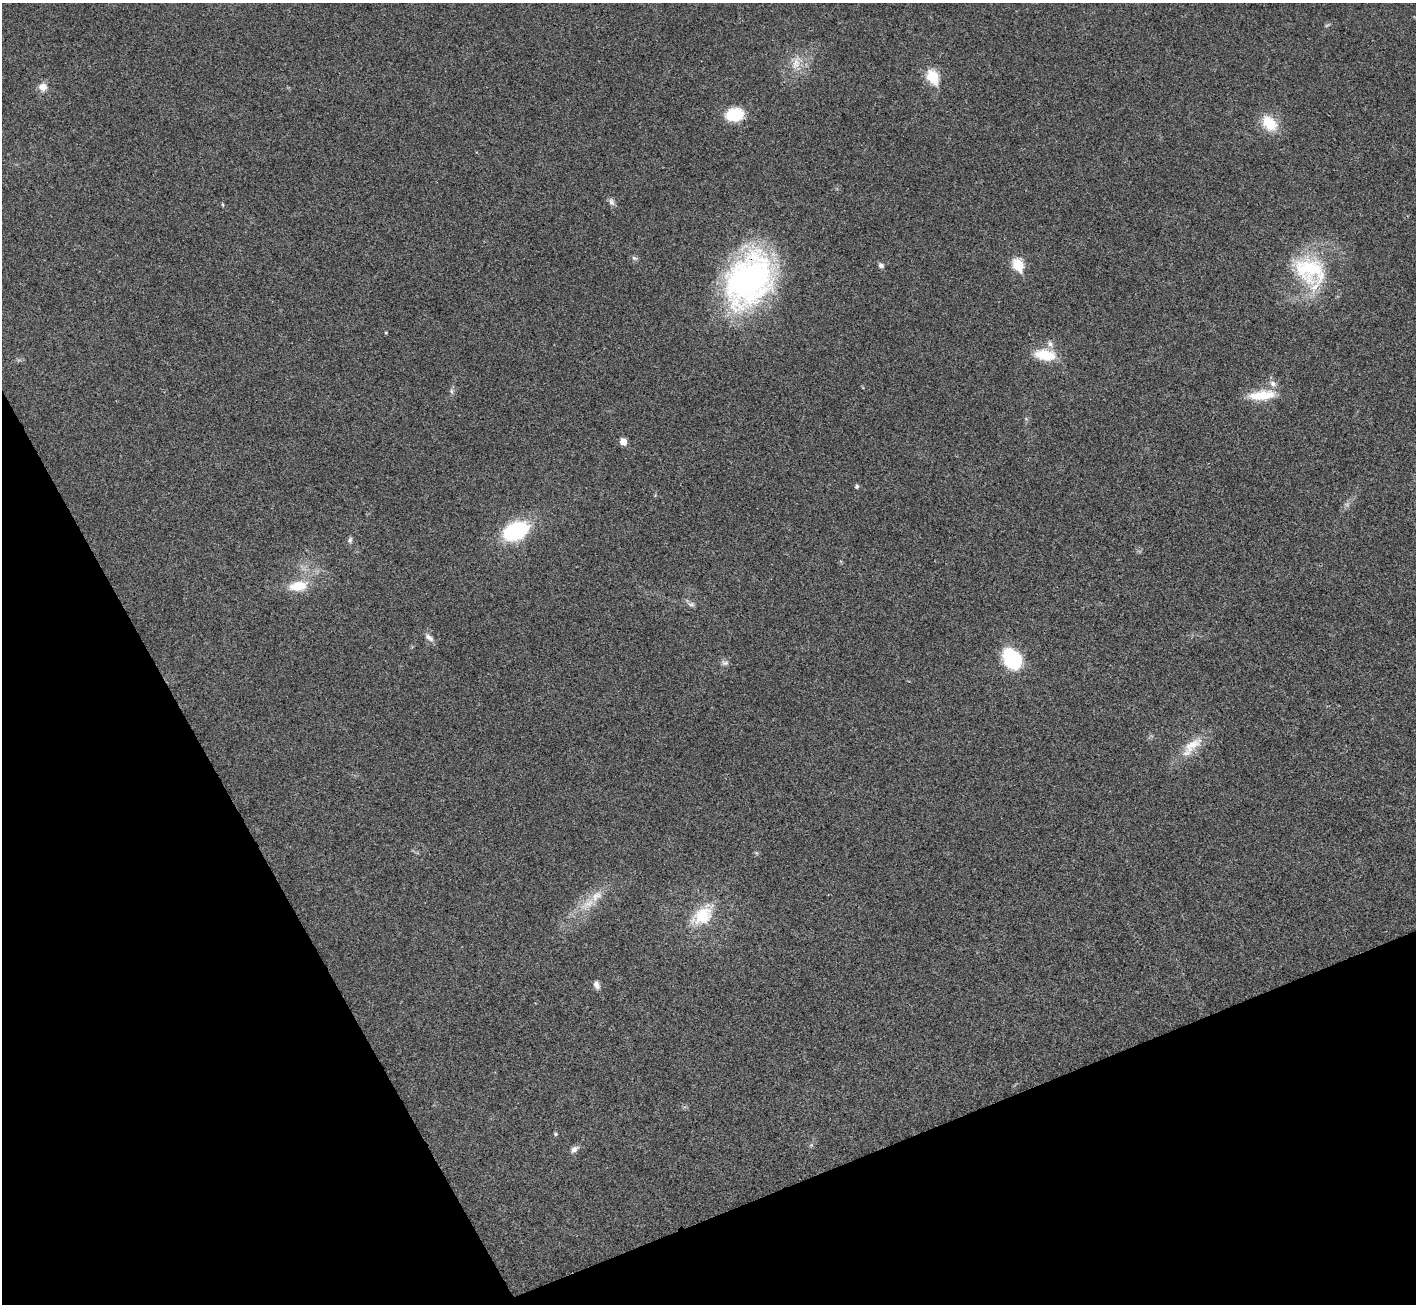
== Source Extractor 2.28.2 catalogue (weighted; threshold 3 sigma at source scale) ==
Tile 14 of 4 x 4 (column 2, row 4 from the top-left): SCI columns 1419-2832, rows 289-1590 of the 5661 x 5651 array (HDU 1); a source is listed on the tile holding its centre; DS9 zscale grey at full resolution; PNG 1418 x 1306 px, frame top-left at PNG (2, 3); no overlay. Shown black and unused: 22% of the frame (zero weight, under 3 of 4 exposures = <1% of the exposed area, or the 3 px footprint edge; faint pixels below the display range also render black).
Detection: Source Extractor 2.28.2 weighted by HDU 2 'WHT'; one run over the whole footprint, this tile lists its part. Background 0.0216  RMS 0.0044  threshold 0.0196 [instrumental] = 3 sigma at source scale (4.5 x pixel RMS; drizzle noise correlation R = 1.50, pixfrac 1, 0.05/0.05 arcsec/px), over >= 5 px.
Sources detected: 38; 1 too faint to see at this stretch — not listed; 3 inside a brighter listed object's ellipse — not listed separately; the other 34 listed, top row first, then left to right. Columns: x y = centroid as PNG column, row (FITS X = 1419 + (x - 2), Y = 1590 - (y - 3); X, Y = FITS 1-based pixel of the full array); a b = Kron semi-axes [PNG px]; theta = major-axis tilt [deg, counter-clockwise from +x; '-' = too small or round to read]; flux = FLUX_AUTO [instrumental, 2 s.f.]
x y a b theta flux
1327 25 9 3 33 0.65
796 63 26 13 68 8.1
933 76 7 6 - 41
43 87 11 10 - 3.7
734 115 14 11 9 21
1269 123 21 15 -48 12
611 202 10 7 -70 1.7
222 205 5 4 - 0.55
634 258 8 6 -18 1.1
881 265 7 6 - 1.4
1018 265 7 6 - 32
1310 269 46 35 -34 43
749 279 61 44 61 140
386 332 4 3 - 0.48
1050 344 11 8 -44 2.3
1045 355 23 12 -8 14
452 391 7 6 - 1.1
1262 395 36 12 6 13
623 442 5 5 - 5.5
857 486 5 4 - 0.9
516 531 30 19 25 34
350 540 8 6 82 1.1
298 586 27 14 8 11
691 604 9 7 -24 1.4
429 637 14 7 -40 2.2
1012 659 22 15 -58 32
725 663 10 7 -8 1.4
1192 745 34 14 33 10
588 904 29 14 33 10
702 915 28 17 42 18
596 985 10 7 -73 2
555 1134 5 4 - 0.77
811 1145 6 5 - 0.73
574 1149 11 6 36 2.3
Overlapping masked pixels (flux is a lower limit): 1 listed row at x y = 749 279